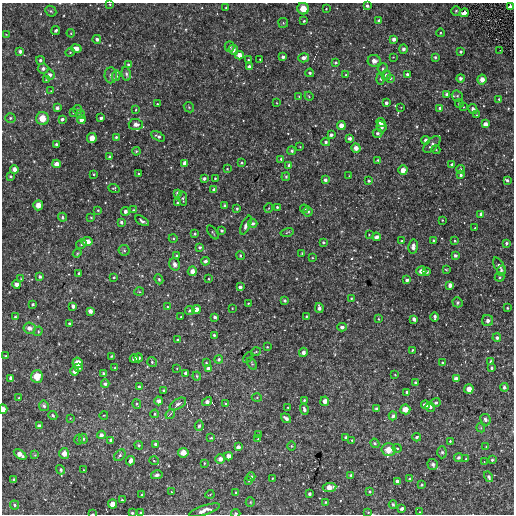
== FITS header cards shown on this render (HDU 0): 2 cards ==
NAXIS1  =                  512
NAXIS2  =                  512

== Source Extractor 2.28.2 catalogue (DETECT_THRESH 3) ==
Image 512 x 512 px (HDU 0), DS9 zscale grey, 1 PNG px = 1 image px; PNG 516 x 516 px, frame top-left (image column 1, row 512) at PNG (2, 3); each listed source drawn as its Kron ellipse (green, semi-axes under 4 px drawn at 4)
Background 3580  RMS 180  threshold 553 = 3 sigma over >= 5 px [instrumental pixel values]
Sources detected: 350; all 350 listed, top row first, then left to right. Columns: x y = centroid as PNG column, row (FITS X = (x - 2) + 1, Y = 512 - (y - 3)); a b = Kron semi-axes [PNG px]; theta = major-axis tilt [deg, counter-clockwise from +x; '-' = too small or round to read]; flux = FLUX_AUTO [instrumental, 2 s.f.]
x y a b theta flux
110 4 3 2 - 8900
367 6 3 3 - 25000
510 7 4 4 - 87000
226 8 2 2 - 9100
303 9 6 5 - 150000
326 9 3 2 - 6800
51 11 6 5 - 15000
456 11 4 4 - 19000
464 13 4 4 - 95000
304 21 3 3 - 16000
379 21 3 3 - 22000
283 23 5 5 - 12000
56 30 4 3 - 24000
71 33 4 3 - 10000
440 33 4 3 - 11000
6 34 3 2 - 6900
97 39 4 4 - 31000
394 39 4 3 - 44000
230 46 5 4 - 22000
76 48 5 4 - 71000
403 49 4 4 - 38000
233 50 5 4 - 60000
500 50 2 2 - 5700
20 51 4 3 - 39000
70 52 4 4 - 14000
461 52 3 3 - 21000
239 55 4 4 - 71000
283 57 4 3 - 29000
393 57 2 2 - 7400
435 57 3 3 - 19000
304 58 5 4 - 55000
260 59 2 2 - 8400
40 60 4 4 - 24000
248 60 3 3 - 11000
374 61 6 6 - 60000
336 63 4 4 - 18000
129 65 4 3 - 35000
249 67 4 3 - 36000
43 68 5 5 - 38000
383 68 5 5 - 25000
310 73 4 4 - 25000
126 74 7 4 -78 25000
407 74 3 3 - 24000
50 75 5 5 - 48000
111 75 8 6 -89 41000
346 75 4 3 - 14000
386 75 5 4 - 39000
116 76 5 4 - 31000
390 78 4 4 - 18000
460 78 4 4 - 38000
380 79 5 3 - 13000
482 79 5 4 - 79000
46 80 4 3 - 9800
51 91 3 3 - 9100
447 94 4 3 - 37000
299 96 3 3 - 8500
309 96 5 4 - 14000
457 96 6 5 - 19000
499 99 3 3 - 15000
277 103 3 2 - 7100
386 103 3 3 - 34000
459 103 4 4 - 19000
157 104 2 2 - 9700
189 107 5 4 - 16000
401 107 2 2 - 6700
464 107 3 2 - 6900
57 108 3 3 - 26000
440 108 4 3 - 23000
77 109 4 4 - 18000
473 109 5 4 - 47000
136 110 4 3 - 11000
73 113 3 3 - 8300
81 114 5 4 - 16000
477 115 3 3 - 14000
10 118 5 4 - 22000
42 118 6 6 - 160000
101 118 3 3 - 27000
62 119 4 4 - 34000
81 120 4 4 - 72000
381 122 5 4 - 79000
136 124 7 5 -3 50000
486 124 4 4 - 71000
341 125 4 4 - 88000
381 127 6 5 - 33000
378 133 5 4 - 28000
331 135 3 3 - 32000
158 136 7 4 -29 34000
116 137 3 3 - 16000
92 138 5 4 - 110000
350 138 4 4 - 40000
426 140 4 4 - 49000
326 142 4 3 - 25000
56 144 3 3 - 21000
432 144 10 5 44 41000
300 147 3 2 - 7300
356 148 4 4 - 65000
436 150 4 3 - 9700
136 151 4 3 - 13000
292 151 4 4 - 23000
110 157 3 3 - 26000
281 159 4 3 - 20000
378 160 4 4 - 13000
185 163 4 4 - 68000
242 163 3 2 - 13000
56 164 4 4 - 72000
452 164 4 3 - 25000
289 165 3 3 - 23000
14 169 4 4 - 59000
227 169 4 3 - 9600
460 169 4 4 - 20000
403 170 5 4 - 90000
94 174 3 2 - 10000
138 174 3 2 - 8200
461 175 4 4 - 27000
10 176 3 3 - 15000
349 176 2 2 - 7300
286 177 4 4 - 15000
215 178 3 2 - 12000
204 179 4 4 - 25000
325 180 4 3 - 42000
507 180 4 3 - 26000
369 181 3 3 - 21000
114 188 6 4 -16 13000
214 190 4 4 - 48000
177 193 4 4 - 26000
183 199 8 3 -82 16000
177 203 3 2 - 11000
38 205 5 5 - 79000
224 206 3 3 - 19000
277 207 3 3 - 16000
269 208 5 3 - 8500
237 209 3 2 - 12000
304 209 4 4 - 12000
98 210 3 3 - 12000
133 210 3 3 - 13000
125 211 4 4 - 41000
308 212 5 5 - 32000
481 214 4 4 - 38000
62 217 5 4 - 26000
91 217 3 3 - 9900
442 220 3 2 - 8100
142 221 8 3 -29 32000
121 222 3 3 - 27000
253 223 4 4 - 31000
246 225 10 4 65 40000
475 228 3 2 - 11000
222 230 4 4 - 20000
213 232 8 2 -54 11000
287 232 7 3 14 11000
195 234 3 3 - 19000
369 235 2 2 - 8000
376 237 4 3 - 43000
173 238 4 3 - 11000
402 241 3 3 - 17000
434 241 3 3 - 22000
455 241 3 3 - 16000
87 242 5 4 - 110000
323 242 3 3 - 18000
506 243 4 3 - 27000
81 244 5 3 - 17000
413 246 7 4 82 61000
200 247 4 4 - 29000
124 250 5 5 - 19000
77 253 4 4 - 12000
302 253 3 2 - 8900
455 255 3 3 - 29000
177 256 3 3 - 25000
240 256 4 4 - 19000
312 258 3 2 - 7800
205 261 4 3 - 38000
175 264 6 5 - 52000
499 266 10 4 -61 35000
446 270 4 2 - 11000
501 270 5 3 - 18000
192 271 5 4 - 76000
421 271 5 4 - 83000
427 272 3 3 - 18000
79 273 4 3 - 17000
40 277 3 3 - 27000
114 277 3 3 - 13000
500 277 5 4 - 16000
21 279 3 2 - 7800
159 279 5 4 - 17000
208 279 4 2 - 10000
407 280 4 3 - 31000
16 284 4 4 - 57000
450 285 4 4 - 69000
240 287 4 3 - 32000
139 292 5 3 - 11000
351 298 4 3 - 13000
285 301 4 3 - 23000
457 302 5 5 - 24000
248 303 3 2 - 11000
33 304 3 3 - 18000
73 306 4 3 - 42000
167 307 3 3 - 13000
232 308 3 2 - 7400
319 308 5 3 - 39000
508 308 3 2 - 13000
196 309 4 4 - 86000
190 310 5 4 - 24000
90 311 4 4 - 57000
306 316 3 2 - 13000
15 317 4 3 - 16000
181 317 3 2 - 7000
215 317 4 3 - 39000
435 317 4 3 - 28000
379 319 4 2 - 8400
414 319 4 3 - 37000
488 321 5 5 - 56000
70 323 4 3 - 23000
342 327 5 4 - 38000
29 328 6 5 - 71000
38 331 5 4 - 15000
214 335 3 3 - 22000
497 338 4 4 - 33000
178 340 3 3 - 22000
267 347 3 3 - 11000
412 350 4 3 - 11000
256 352 5 3 - 10000
303 352 4 4 - 50000
6 356 3 3 - 13000
111 356 3 2 - 12000
248 357 5 2 - 11000
139 358 4 3 - 35000
134 359 4 4 - 72000
219 359 4 4 - 25000
491 361 4 3 - 24000
152 362 5 5 - 19000
78 363 5 5 - 130000
206 363 3 3 - 13000
443 363 3 3 - 13000
252 364 6 4 -58 16000
79 368 3 3 - 25000
115 368 3 2 - 11000
177 368 4 3 - 8800
208 368 4 3 - 40000
491 368 3 3 - 16000
75 371 4 4 - 63000
103 373 4 3 - 19000
185 373 3 3 - 31000
395 375 3 2 - 8000
37 376 6 6 - 160000
197 376 4 4 - 13000
10 378 4 3 - 42000
456 379 4 4 - 69000
415 382 3 3 - 19000
105 384 4 4 - 34000
139 387 4 3 - 19000
504 387 4 4 - 30000
469 389 5 4 - 100000
164 390 3 3 - 23000
407 392 3 3 - 24000
18 398 2 2 - 10000
257 398 5 3 - 12000
304 400 4 3 - 14000
159 401 4 4 - 51000
325 401 4 4 - 72000
207 402 5 3 - 53000
436 403 5 4 - 29000
137 404 5 4 - 15000
178 404 9 5 31 42000
226 404 4 3 - 15000
426 405 5 3 - 43000
44 406 5 4 - 32000
288 407 3 3 - 18000
430 407 5 5 - 32000
3 409 5 4 - 83000
304 409 5 4 - 37000
376 409 4 4 - 24000
405 409 5 5 - 100000
155 414 4 3 - 16000
170 414 5 3 - 11000
53 415 5 4 - 22000
104 415 4 3 - 7800
393 416 4 3 - 32000
70 418 3 3 - 7800
286 418 5 3 - 42000
485 420 6 5 - 35000
39 426 4 4 - 38000
199 426 5 4 - 25000
481 428 4 3 - 13000
101 435 4 4 - 42000
258 435 3 3 - 12000
346 437 3 3 - 31000
417 437 4 3 - 21000
211 438 4 3 - 15000
79 439 5 4 - 17000
83 439 5 4 - 20000
258 439 3 3 - 12000
111 440 4 3 - 32000
352 440 3 3 - 12000
450 441 4 3 - 14000
375 443 5 4 - 21000
155 444 4 4 - 29000
139 445 4 4 - 20000
291 446 5 3 - 9500
238 447 4 4 - 44000
486 447 4 3 - 8600
397 448 4 4 - 19000
388 450 7 6 - 160000
442 452 6 5 - 27000
64 453 5 5 - 89000
183 453 5 5 - 110000
20 454 7 4 -34 95000
35 455 4 4 - 10000
120 455 7 4 46 24000
228 456 4 4 - 64000
458 457 4 4 - 30000
220 459 5 4 - 61000
466 459 3 3 - 12000
492 460 3 3 - 21000
130 461 5 3 - 64000
154 461 4 3 - 9700
484 462 3 2 - 7200
204 463 3 3 - 13000
433 464 5 5 - 31000
61 470 5 4 - 25000
84 470 3 2 - 7400
157 475 6 4 12 35000
351 475 4 4 - 20000
251 477 4 3 - 25000
489 477 5 4 - 28000
272 478 2 2 - 8600
410 479 4 3 - 31000
14 480 3 3 - 32000
249 480 3 3 - 14000
397 481 4 4 - 51000
421 485 4 3 - 16000
329 487 7 4 6 99000
172 492 3 2 - 8500
236 492 3 3 - 16000
370 492 4 3 - 13000
210 494 4 3 - 10000
309 494 3 3 - 28000
142 495 3 3 - 20000
122 500 3 3 - 12000
250 502 5 4 - 15000
325 502 3 3 - 11000
112 504 4 4 - 100000
14 505 5 4 - 28000
393 505 4 3 - 16000
402 509 3 3 - 37000
205 510 16 4 18 98000
368 512 3 2 - 11000
420 512 4 3 - 7300
132 513 3 3 - 20000
141 513 3 3 - 20000
236 513 4 4 - 16000
93 514 3 2 - 8200
At the frame edge (FLAGS 8, measured only in part): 6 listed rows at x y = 110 4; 3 409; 132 513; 141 513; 236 513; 93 514